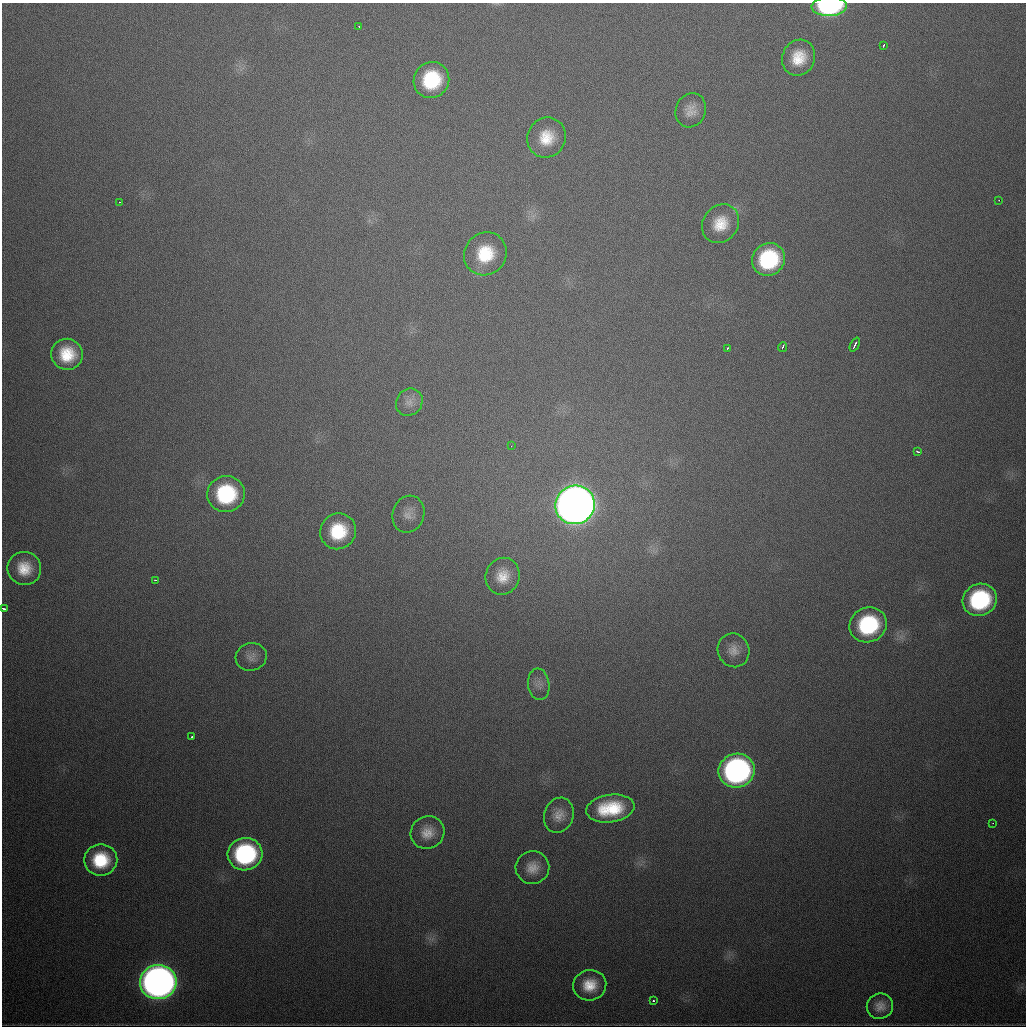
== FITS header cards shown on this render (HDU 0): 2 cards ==
NAXIS1  =                 1024
NAXIS2  =                 1024

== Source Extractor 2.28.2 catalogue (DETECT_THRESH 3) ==
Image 1024 x 1024 px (HDU 0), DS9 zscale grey, 1 PNG px = 1 image px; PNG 1028 x 1028 px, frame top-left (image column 1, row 1024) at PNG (2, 3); each listed source drawn as its Kron ellipse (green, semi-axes under 4 px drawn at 4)
Background 618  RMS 20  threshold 59.1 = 3 sigma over >= 5 px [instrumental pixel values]
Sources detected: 45; all 45 listed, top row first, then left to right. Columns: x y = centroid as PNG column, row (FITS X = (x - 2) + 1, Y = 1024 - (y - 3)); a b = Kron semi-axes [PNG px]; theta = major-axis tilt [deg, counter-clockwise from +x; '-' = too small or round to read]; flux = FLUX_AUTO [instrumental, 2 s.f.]
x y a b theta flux
829 6 17 9 2 2.0e+05
359 27 3 2 - 5.3e+03
883 46 3 2 - 2.6e+03
799 58 18 16 66 3.6e+04
431 80 18 17 - 8.7e+04
691 110 17 15 68 1.7e+04
546 138 20 19 - 3.8e+04
999 200 2 2 - 2.5e+03
119 202 3 2 - 1.9e+03
720 224 20 17 53 3.5e+04
485 254 22 20 49 6.2e+04
769 259 17 15 40 1.2e+05
855 345 7 3 65 4.8e+03
782 347 5 2 - 4.6e+03
727 348 3 2 - 2.1e+03
67 354 16 15 - 4.6e+04
409 402 14 12 52 1.2e+04
511 446 3 3 - 1.3e+03
918 452 4 2 - 2.4e+03
226 494 19 18 - 1.2e+05
575 505 20 19 - 3.0e+06
408 514 19 15 72 1.6e+04
338 531 18 17 - 6.6e+04
24 568 17 16 - 3.3e+04
503 576 18 17 - 2.7e+04
156 580 3 2 - 4.6e+03
980 600 17 16 - 1.5e+05
3 608 4 2 - 3.3e+03
868 625 19 17 25 1.3e+05
734 650 17 15 -68 1.7e+04
251 657 16 13 14 1.2e+04
539 684 16 10 -83 1.0e+04
192 737 2 2 - 1.5e+03
737 771 18 17 - 4.5e+05
610 808 24 14 8 7.0e+04
559 815 18 14 70 1.7e+04
993 823 2 2 - 1.9e+03
427 832 17 16 - 2.2e+04
245 854 17 16 - 2.0e+05
101 860 16 15 - 6.2e+04
532 868 17 16 - 1.9e+04
158 982 18 17 - 1.4e+06
590 985 16 15 - 3.2e+04
653 1001 3 2 - 2.3e+03
880 1006 13 12 - 1.4e+04
At the frame edge (FLAGS 8, measured only in part): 2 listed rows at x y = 829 6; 3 608